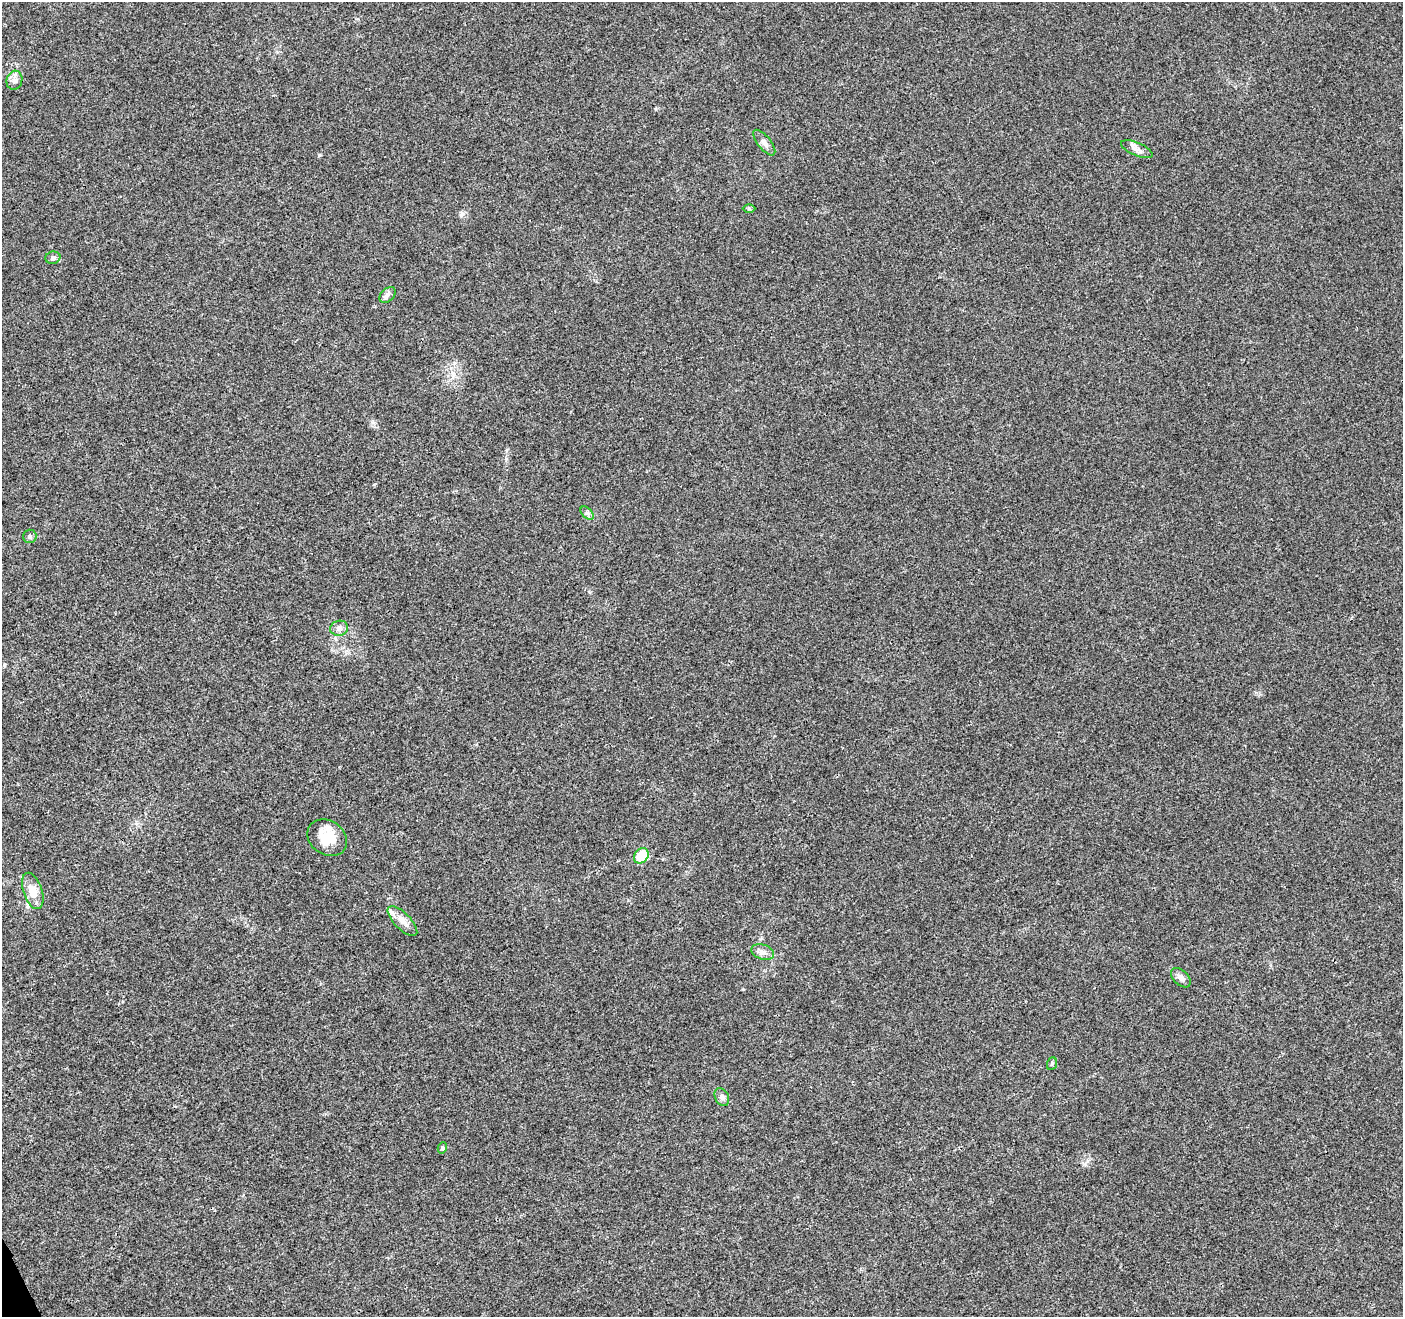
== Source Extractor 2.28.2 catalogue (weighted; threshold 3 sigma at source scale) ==
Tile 7 of 4 x 4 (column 3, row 2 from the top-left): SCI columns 2858-4258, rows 2801-4115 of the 5711 x 5544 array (HDU 1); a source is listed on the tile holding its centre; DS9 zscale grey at full resolution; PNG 1405 x 1319 px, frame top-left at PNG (2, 2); each listed source drawn as its Kron ellipse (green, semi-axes under 4 px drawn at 4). Shown black and unused: <1% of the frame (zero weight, under 3 of 4 exposures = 5% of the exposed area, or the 3 px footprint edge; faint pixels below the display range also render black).
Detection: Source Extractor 2.28.2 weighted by HDU 2 'WHT'; one run over the whole footprint, this tile lists its part. Background 0.00813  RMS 0.0027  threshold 0.0121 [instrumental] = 3 sigma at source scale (4.5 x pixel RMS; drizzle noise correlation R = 1.50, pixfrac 1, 0.0396/0.0396 arcsec/px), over >= 5 px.
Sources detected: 18; all 18 listed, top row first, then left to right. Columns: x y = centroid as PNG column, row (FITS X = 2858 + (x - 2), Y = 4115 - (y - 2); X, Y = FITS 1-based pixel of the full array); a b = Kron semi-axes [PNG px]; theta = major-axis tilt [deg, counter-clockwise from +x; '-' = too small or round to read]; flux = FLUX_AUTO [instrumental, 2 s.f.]
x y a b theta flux
14 80 9 8 - 1.2
764 143 15 6 -51 1.3
1137 149 17 6 -23 1.4
749 209 6 4 -1 0.38
53 258 7 6 - 0.76
388 295 9 6 43 0.86
587 513 8 4 -44 0.59
30 536 7 6 - 0.66
339 628 9 7 12 1.1
327 838 21 17 -33 6.1
641 856 8 6 49 7.3
33 891 19 9 -71 3.8
402 921 19 8 -45 2.4
763 952 12 7 -18 1.3
1181 978 12 7 -44 1.4
1052 1064 6 5 - 0.46
722 1097 9 6 -62 0.98
442 1148 6 4 79 0.45
Unlisted compact peaks at least as high as the median listed source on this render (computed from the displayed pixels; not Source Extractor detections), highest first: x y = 319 155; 372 422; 374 484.